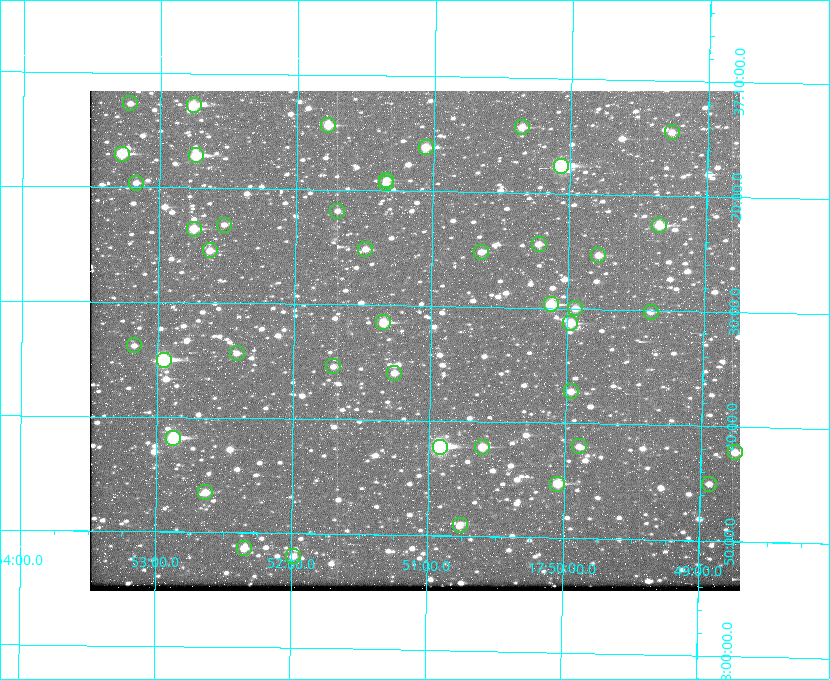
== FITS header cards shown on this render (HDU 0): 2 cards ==
NAXIS1  =                  650
NAXIS2  =                  500

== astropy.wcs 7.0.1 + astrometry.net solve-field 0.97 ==
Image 650 x 500 px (HDU 0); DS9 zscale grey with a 90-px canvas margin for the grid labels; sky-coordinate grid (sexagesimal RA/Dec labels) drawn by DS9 from the SOLVED WCS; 43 Tycho-2 reference stars matched to detected sources circled (green)
Header WCS: none
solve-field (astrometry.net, Tycho-2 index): SOLVED blind (the file carries no WCS)
Solved WCS: RA---TAN-SIP/DEC--TAN-SIP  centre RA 17:51:07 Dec +37:33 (267.78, +37.55 deg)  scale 5.23 arcsec/px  FOV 56.7' x 43.6'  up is +179 deg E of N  parity flipped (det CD > 0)
(file carries no celestial WCS; the grid is the blind solution)
Tycho-2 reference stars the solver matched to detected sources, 43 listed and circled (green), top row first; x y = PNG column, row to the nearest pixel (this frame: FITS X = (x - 90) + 1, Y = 500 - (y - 91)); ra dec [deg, ICRS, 3 dp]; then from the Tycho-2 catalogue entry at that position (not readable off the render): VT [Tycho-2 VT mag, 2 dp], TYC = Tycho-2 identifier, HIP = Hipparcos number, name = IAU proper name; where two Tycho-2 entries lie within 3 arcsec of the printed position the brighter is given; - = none
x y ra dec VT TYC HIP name
130 103 268.304 +37.212 11.98 2620-648-1 - -
194 105 268.189 +37.213 9.71 2620-542-1 - -
328 125 267.943 +37.240 10.39 2620-505-1 - -
522 127 267.589 +37.238 11.09 2619-212-1 - -
672 132 267.316 +37.242 12.03 2619-611-1 - -
426 147 267.764 +37.270 10.17 2620-784-1 - -
122 154 268.319 +37.285 9.88 2620-536-1 - -
196 155 268.183 +37.286 8.98 2620-786-1 87506 -
561 166 267.517 +37.293 8.96 2619-379-1 - -
386 180 267.835 +37.318 11.84 2620-340-1 - -
136 183 268.292 +37.327 11.78 2620-271-1 - -
386 183 267.836 +37.323 11.47 2620-19-1 - -
337 211 267.924 +37.364 11.94 2620-391-1 - -
224 225 268.131 +37.386 12.62 2620-526-1 - -
659 225 267.335 +37.377 10.60 2619-634-1 - -
194 229 268.186 +37.393 10.44 2620-175-1 - -
539 244 267.555 +37.408 11.50 2619-358-1 - -
365 249 267.871 +37.419 11.35 2620-812-1 - -
210 250 268.156 +37.424 11.25 2620-712-1 - -
481 252 267.660 +37.420 11.49 2619-130-1 - -
598 255 267.445 +37.422 11.17 2619-451-1 - -
551 304 267.531 +37.495 10.07 2619-274-1 - -
575 308 267.485 +37.500 11.33 2619-40-1 - -
651 312 267.347 +37.503 12.15 3088-638-1 - -
383 322 267.836 +37.525 9.96 3089-889-1 - -
570 323 267.494 +37.522 10.35 3088-270-1 - -
134 345 268.293 +37.563 12.13 3089-703-1 - -
237 353 268.105 +37.573 11.82 3089-995-1 - -
164 360 268.239 +37.584 8.64 3089-755-1 - -
333 366 267.927 +37.590 11.84 3089-1137-1 - -
394 373 267.815 +37.598 11.54 3089-1081-1 - -
571 391 267.491 +37.621 11.40 3088-1284-1 - -
173 438 268.219 +37.697 8.93 3089-671-1 - -
579 446 267.474 +37.700 11.92 3088-786-1 - -
440 447 267.730 +37.705 8.13 3089-1203-1 87349 -
482 447 267.652 +37.703 11.04 3089-693-1 - -
735 452 267.188 +37.704 11.69 3088-330-1 - -
557 484 267.512 +37.755 10.10 3089-2332-1 - -
709 484 267.234 +37.751 12.40 3088-1142-1 - -
205 492 268.159 +37.775 11.22 3089-2245-1 - -
460 525 267.689 +37.817 11.78 3089-2065-1 - -
244 548 268.087 +37.856 11.54 3089-2086-1 - -
293 556 267.996 +37.867 12.03 3089-2079-1 - -